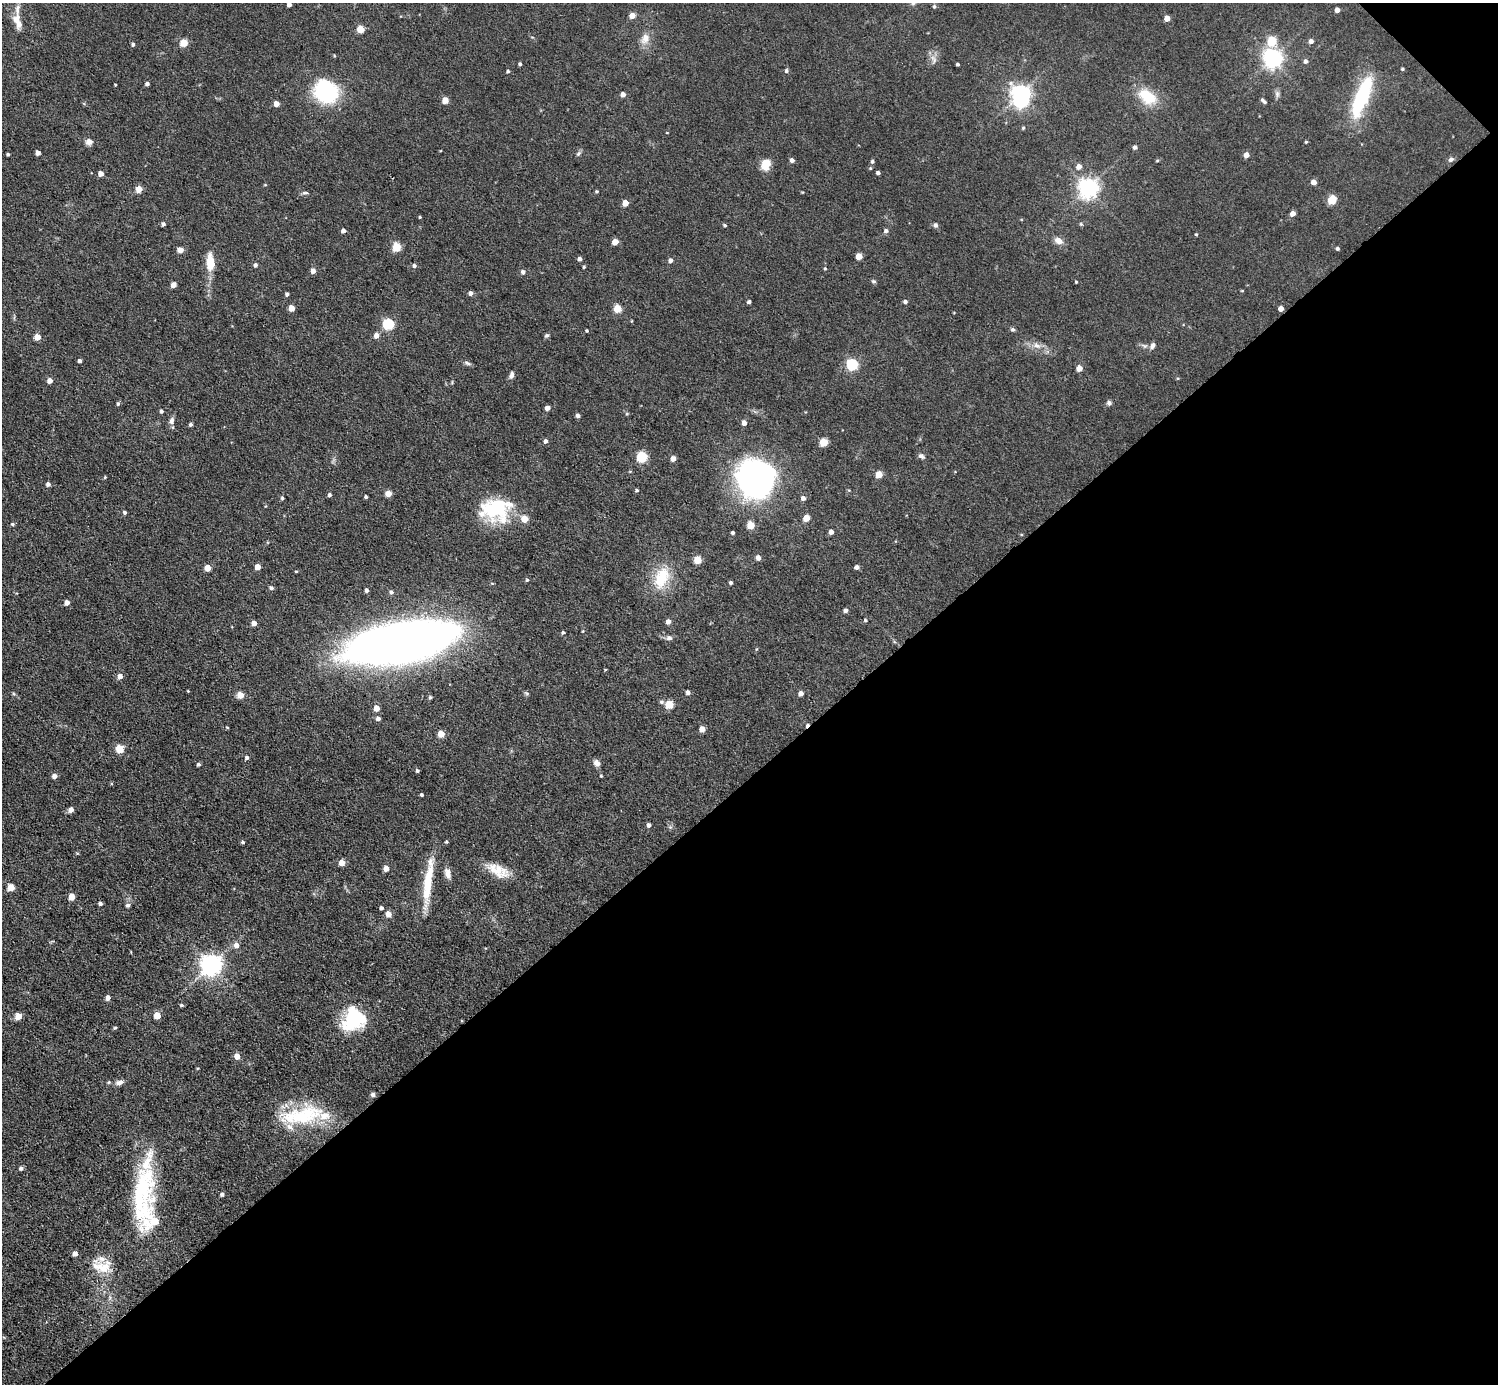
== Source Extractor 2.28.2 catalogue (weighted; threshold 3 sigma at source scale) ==
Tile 12 of 4 x 4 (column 4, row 3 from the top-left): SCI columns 4487-5982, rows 1680-3061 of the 5982 x 5981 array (HDU 1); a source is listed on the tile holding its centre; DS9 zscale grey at full resolution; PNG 1500 x 1386 px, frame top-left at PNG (2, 3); no overlay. Shown black and unused: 45% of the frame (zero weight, under 3 of 5 exposures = <1% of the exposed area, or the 3 px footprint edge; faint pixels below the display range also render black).
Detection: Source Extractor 2.28.2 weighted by HDU 2 'WHT'; one run over the whole footprint, this tile lists its part. Background 0.0512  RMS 0.0068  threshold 0.0305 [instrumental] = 3 sigma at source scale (4.5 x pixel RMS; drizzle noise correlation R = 1.50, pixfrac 1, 0.05/0.05 arcsec/px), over >= 5 px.
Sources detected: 220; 2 inside a brighter object's white glare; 1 cosmic-ray / hot-pixel residue — not listed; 9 inside a brighter listed object's ellipse — not listed separately; the other 208 listed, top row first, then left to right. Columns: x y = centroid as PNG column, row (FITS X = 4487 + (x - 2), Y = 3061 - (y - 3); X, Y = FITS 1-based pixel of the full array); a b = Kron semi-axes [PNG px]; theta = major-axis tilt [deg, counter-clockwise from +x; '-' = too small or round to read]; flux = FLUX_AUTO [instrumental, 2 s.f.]
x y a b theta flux
913 3 6 5 - 1.3
289 4 4 4 - 3.4
934 6 5 4 - 1
1337 10 4 4 - 4.6
632 16 5 4 - 6.7
1167 18 4 4 - 6.5
16 20 13 9 71 5.3
360 29 5 5 - 17
645 38 15 11 65 6.2
1271 41 5 5 - 27
1311 41 5 5 - 2.8
184 43 5 5 - 19
133 44 4 4 - 1.3
1273 58 7 6 - 320
934 59 11 4 -51 2.3
1305 61 5 5 - 1.9
520 64 4 3 - 1.1
958 64 3 3 - 0.94
1402 69 4 3 - 0.81
508 71 4 4 - 1
786 71 5 4 - 1.3
147 84 4 3 - 1.9
115 85 3 2 - 0.52
326 91 19 15 -55 82
623 94 4 4 - 3.6
1277 94 7 6 - 1.8
1020 95 6 6 - 360
1147 97 23 15 -34 19
1361 97 52 14 69 48
445 100 4 4 - 10
1262 100 5 4 - 1.1
276 104 5 4 - 4.9
1023 128 5 4 - 0.76
89 142 9 7 8 3
1306 142 4 3 - 0.68
1135 147 4 4 - 1.8
38 153 4 4 - 3.1
8 154 3 3 - 1.2
578 154 8 4 55 1.3
1246 155 4 4 - 5.1
1451 159 7 5 31 1.8
792 160 4 4 - 2.5
872 161 4 4 - 1.2
1157 161 5 3 - 0.6
766 165 12 10 70 8.5
1079 167 5 5 - 4
870 168 4 4 - 0.67
878 173 4 3 - 1.8
101 174 4 4 - 4.9
1314 182 5 4 - 4.1
1088 188 7 7 - 350
139 189 5 4 - 9.9
597 191 4 4 - 0.74
305 193 9 4 0 1.2
1332 199 10 8 63 6.9
625 203 5 4 - 8.4
1292 214 4 4 - 4.9
420 217 3 3 - 0.67
163 224 4 4 - 1.6
1081 224 5 4 - 0.76
725 225 4 3 - 0.97
935 225 6 6 - 1.6
343 231 4 4 - 2.9
886 231 5 5 - 1.9
1196 234 4 3 - 0.7
1058 241 10 8 -30 4.4
615 242 4 4 - 9
397 247 5 5 - 27
1337 248 4 4 - 1.1
180 250 4 4 - 6.4
859 256 4 4 - 10
580 259 4 4 - 2.7
670 261 5 4 - 2.5
210 262 17 8 -87 14
255 265 4 4 - 1.7
414 266 5 4 - 1.8
584 267 4 3 - 0.77
825 268 4 3 - 0.63
313 271 5 4 - 4.5
523 272 5 5 - 2.2
874 281 6 5 - 1.1
1076 282 3 3 - 0.6
173 285 4 4 - 5.4
1242 291 5 3 - 0.52
470 293 4 4 - 2.5
287 294 4 4 - 1.5
905 301 4 4 - 1.7
749 302 4 4 - 1.2
291 308 5 4 - 7.4
617 309 5 5 - 19
1281 309 4 4 - 5
388 324 5 5 - 69
1013 329 6 5 - 1.2
587 331 3 3 - 0.74
547 335 6 5 - 1.1
376 336 5 5 - 4.3
37 337 4 4 - 8.5
1036 345 9 6 -16 3.2
1152 346 9 7 65 2.3
80 361 4 4 - 1.8
467 363 10 4 -20 1.6
852 365 5 5 - 68
1079 368 4 4 - 6.7
511 375 9 5 73 2.3
50 381 4 4 - 4.8
1109 403 6 6 - 1.6
118 404 5 4 - 0.98
547 408 4 4 - 4
161 411 4 4 - 1.5
578 416 4 4 - 2.1
172 420 11 7 79 2.6
744 423 4 4 - 4.3
190 424 4 4 - 1.4
545 441 4 4 - 2.4
824 442 5 5 - 22
921 456 9 6 -29 1.9
642 457 5 5 - 54
673 459 4 4 - 4.8
879 474 5 5 - 12
105 477 4 3 - 0.68
756 479 41 39 88 160
48 484 4 4 - 2.2
636 490 4 4 - 1.1
388 494 4 4 - 11
329 495 4 4 - 1.7
366 497 3 3 - 1.3
282 498 4 4 - 0.96
803 498 4 4 - 2.9
495 509 37 26 3 45
124 512 5 4 - 1.3
806 518 5 4 - 11
13 524 5 4 - 1.1
751 525 5 5 - 17
831 532 4 4 - 3.4
733 533 3 3 - 1.3
758 558 4 4 - 3.9
697 560 5 5 - 19
258 567 4 4 - 7.3
857 567 4 4 - 2.8
207 568 4 4 - 9.1
296 571 4 3 - 0.55
661 578 32 18 67 23
527 580 5 4 - 0.93
731 582 4 3 - 1.4
271 588 5 5 - 1.7
366 590 4 3 - 2
391 592 5 4 - 1.6
67 602 5 4 - 3.9
846 610 4 4 - 2.3
865 620 4 4 - 0.84
668 621 5 4 - 3.7
254 623 4 4 - 3.7
563 632 5 4 - 1.1
669 638 8 7 - 2.1
405 642 93 31 11 680
120 676 5 5 - 3.8
688 692 5 4 - 2.4
801 693 4 4 - 3.2
240 695 5 4 - 12
430 697 4 3 - 1
662 702 6 5 - 1.4
669 705 5 5 - 23
376 708 5 4 - 6.7
378 718 4 4 - 2.5
702 729 5 4 - 6.9
441 734 5 5 - 12
119 749 5 5 - 25
247 758 5 5 - 1.6
597 763 8 7 - 3.1
198 764 4 4 - 1.5
417 771 4 4 - 1.2
54 776 4 4 - 4
601 776 4 3 - 0.64
422 795 3 3 - 1.1
71 810 6 5 - 2.8
649 825 4 4 - 2
243 842 4 3 - 1.1
446 842 4 3 - 0.8
77 853 5 3 - 0.62
342 863 5 5 - 7.1
386 869 5 4 - 5
496 870 27 14 -22 13
447 873 13 7 -77 4.2
428 879 55 10 82 24
11 888 5 5 - 12
71 897 5 4 - 10
100 904 4 3 - 1.9
128 905 5 5 - 1.5
381 908 4 4 - 1.5
388 914 5 4 - 7.4
236 945 6 5 - 4.2
211 965 7 7 - 440
108 998 4 4 - 3.5
181 1005 5 4 - 0.97
18 1016 5 5 - 8.4
157 1016 5 5 - 11
353 1020 27 22 48 41
115 1028 5 4 - 0.81
237 1056 5 4 - 8.1
109 1082 5 4 - 0.78
119 1082 11 6 15 2.9
373 1095 5 5 - 1.9
302 1115 58 22 11 46
21 1168 5 4 - 1.7
143 1194 80 24 90 81
222 1194 4 4 - 1.7
75 1254 4 4 - 3.8
102 1266 29 17 -13 15
Isophote crosses this tile's border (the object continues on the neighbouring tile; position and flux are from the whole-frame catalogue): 2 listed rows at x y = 913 3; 289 4